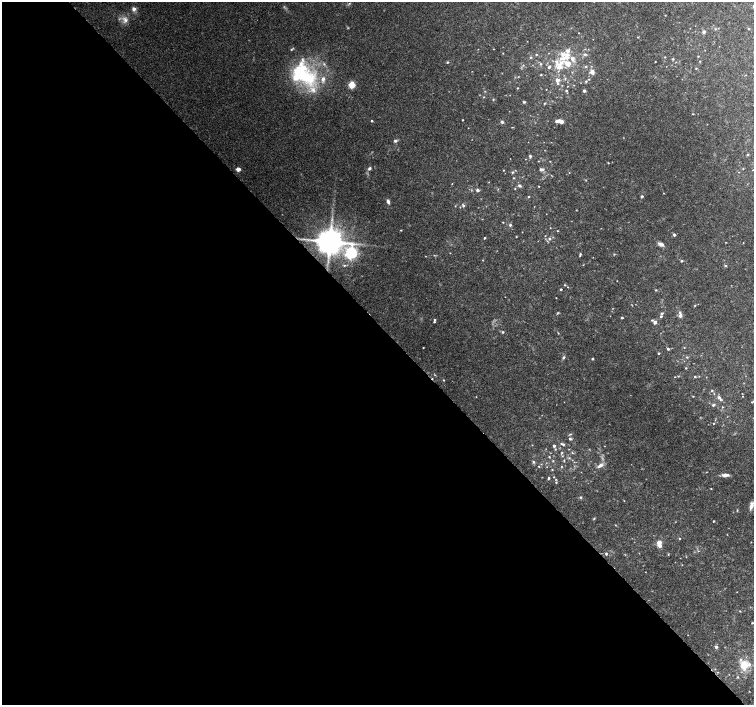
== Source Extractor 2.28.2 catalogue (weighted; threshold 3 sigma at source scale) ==
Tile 9 of 4 x 4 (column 1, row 3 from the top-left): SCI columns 7-1509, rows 1620-3025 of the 6019 x 5987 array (HDU 1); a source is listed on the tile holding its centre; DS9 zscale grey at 2 x 2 block average (1 PNG px = mean of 2 x 2 image px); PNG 756 x 707 px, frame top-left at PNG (2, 2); no overlay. Shown black and unused: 54% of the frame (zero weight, under 3 of 4 exposures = <1% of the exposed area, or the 3 px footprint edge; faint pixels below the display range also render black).
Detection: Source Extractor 2.28.2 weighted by HDU 2 'WHT'; one run over the whole footprint, this tile lists its part. Background 0.0958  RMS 0.0056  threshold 0.0253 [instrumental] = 3 sigma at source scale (4.5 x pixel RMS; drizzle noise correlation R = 1.50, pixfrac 1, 0.0396/0.0396 arcsec/px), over >= 5 px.
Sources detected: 181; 2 too faint to see at this stretch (2 x 2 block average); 1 cosmic-ray / hot-pixel residue — not listed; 19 inside a brighter listed object's ellipse — not listed separately; the other 159 listed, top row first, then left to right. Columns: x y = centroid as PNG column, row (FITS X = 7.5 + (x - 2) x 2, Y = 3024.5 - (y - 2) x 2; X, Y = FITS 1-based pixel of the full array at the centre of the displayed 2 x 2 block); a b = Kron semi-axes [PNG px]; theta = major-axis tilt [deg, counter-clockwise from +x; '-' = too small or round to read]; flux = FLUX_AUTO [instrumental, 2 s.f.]
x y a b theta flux
134 9 5 5 - 4.6
665 15 2 2 - 0.55
125 20 10 7 -59 8
715 29 3 3 - 0.92
748 29 2 2 - 1.2
704 32 3 3 - 3.9
638 37 3 2 - 0.65
493 49 2 2 - 0.52
567 51 6 6 - 5.5
536 54 3 3 - 1.1
585 54 4 3 - 2
698 56 2 2 - 0.8
530 57 3 3 - 1.2
665 57 3 2 - 0.82
572 59 5 4 - 4.8
673 59 3 3 - 1.5
655 61 2 2 - 0.74
700 61 3 2 - 0.65
447 62 3 3 - 1.4
561 63 13 6 49 13
541 64 3 3 - 1.4
568 64 5 4 - 15
523 65 3 2 - 0.78
586 66 3 3 - 1.3
549 67 4 3 - 2.4
696 68 2 2 - 0.83
592 72 4 4 - 7.8
302 73 35 23 -45 110
541 75 3 2 - 0.93
565 78 3 2 - 0.99
589 79 2 2 - 0.91
557 80 3 3 - 7.3
586 81 3 3 - 1.4
558 83 3 3 - 1.2
352 85 6 5 - 15
574 85 2 2 - 0.49
517 88 2 2 - 0.9
566 91 3 3 - 1.3
584 91 3 2 - 3.4
484 97 3 2 - 0.84
493 99 3 3 - 1.1
524 102 4 3 - 1.4
544 103 3 2 - 1.1
462 120 2 2 - 0.78
371 121 2 2 - 1.1
559 121 6 4 -2 5.4
502 122 4 3 - 2
395 141 4 4 - 2.2
748 154 3 2 - 0.95
530 156 4 3 - 2
538 161 3 2 - 0.65
550 161 2 2 - 0.64
608 163 3 2 - 0.72
369 168 5 4 - 2.7
238 169 3 3 - 9.1
540 169 3 3 - 2.5
503 170 2 2 - 0.58
753 170 2 2 - 0.48
512 172 3 3 - 1.6
514 178 3 2 - 0.95
519 186 5 3 - 2.4
539 186 2 2 - 0.62
515 189 2 2 - 0.64
477 190 3 3 - 3.3
663 193 2 2 - 0.53
529 196 2 2 - 0.99
642 196 3 2 - 2.1
388 201 4 3 - 3.7
463 205 4 3 - 2
503 222 2 2 - 0.74
510 225 4 3 - 1.9
401 230 3 2 - 0.68
557 231 3 2 - 0.59
674 235 3 3 - 2.5
516 236 2 2 - 0.81
484 238 2 2 - 1.4
549 239 4 4 - 2.1
330 241 6 6 - 2400
726 242 2 2 - 0.51
661 244 9 4 -20 4.5
351 253 4 4 - 240
450 253 2 2 - 0.53
580 254 4 2 - 1.8
614 254 3 2 - 0.87
434 255 3 2 - 0.61
483 260 2 2 - 0.52
682 261 3 3 - 1.7
344 265 3 3 - 1
725 266 3 2 - 1
617 281 2 2 - 0.41
565 285 3 2 - 0.95
568 287 2 2 - 0.63
561 289 2 2 - 1.5
656 290 3 2 - 0.94
556 298 2 2 - 0.48
695 305 3 2 - 0.77
558 313 3 3 - 1
662 313 3 3 - 1.6
661 316 3 3 - 1.6
680 316 7 4 78 3.5
622 318 2 2 - 1.7
652 320 3 2 - 1.1
434 322 2 2 - 1.3
655 322 3 2 - 5.5
503 332 3 3 - 1.5
684 347 3 2 - 0.58
423 348 2 2 - 0.66
668 349 3 3 - 1.8
658 353 2 2 - 1.2
563 357 4 3 - 1.9
687 357 3 2 - 0.87
592 359 3 3 - 1.2
686 368 3 2 - 0.87
695 376 2 2 - 1.1
675 377 2 2 - 0.5
444 380 2 2 - 0.87
712 391 3 2 - 1.3
693 396 2 2 - 0.73
742 396 2 2 - 0.5
719 397 3 3 - 3.2
752 402 4 2 - 0.97
713 405 3 3 - 2
722 407 3 3 - 0.95
713 423 3 2 - 0.71
570 439 4 3 - 1.9
563 444 6 3 -23 2.4
554 446 3 3 - 2.6
562 452 3 3 - 1.2
572 453 3 2 - 0.91
549 457 3 2 - 1
569 458 3 3 - 1.3
564 461 4 2 - 0.93
533 462 4 3 - 1.7
600 465 8 4 32 5.5
539 466 3 2 - 0.86
547 467 2 2 - 0.48
552 470 3 2 - 0.88
725 475 10 4 0 5.2
554 477 2 2 - 0.65
549 478 3 2 - 1.6
556 479 2 2 - 0.56
556 482 3 2 - 1
711 489 2 2 - 0.63
580 497 4 3 - 1.4
624 501 2 2 - 0.52
751 505 10 4 74 5.6
737 510 3 2 - 0.81
594 519 3 3 - 1.2
713 521 2 2 - 1.1
680 538 2 2 - 0.79
659 543 5 5 - 7
606 554 3 2 - 1.6
668 554 4 2 - 0.81
682 565 2 2 - 0.54
752 623 3 2 - 0.65
716 647 3 3 - 2.6
744 665 7 6 - 24
715 669 2 2 - 0.5
738 677 3 2 - 0.89
Overlapping masked pixels (flux is a lower limit): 1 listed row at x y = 330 241
Isophote crosses this tile's border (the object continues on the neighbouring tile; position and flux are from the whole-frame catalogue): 2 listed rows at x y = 753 170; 752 402
Diffuse or blended objects may show on this block-average render without a row.